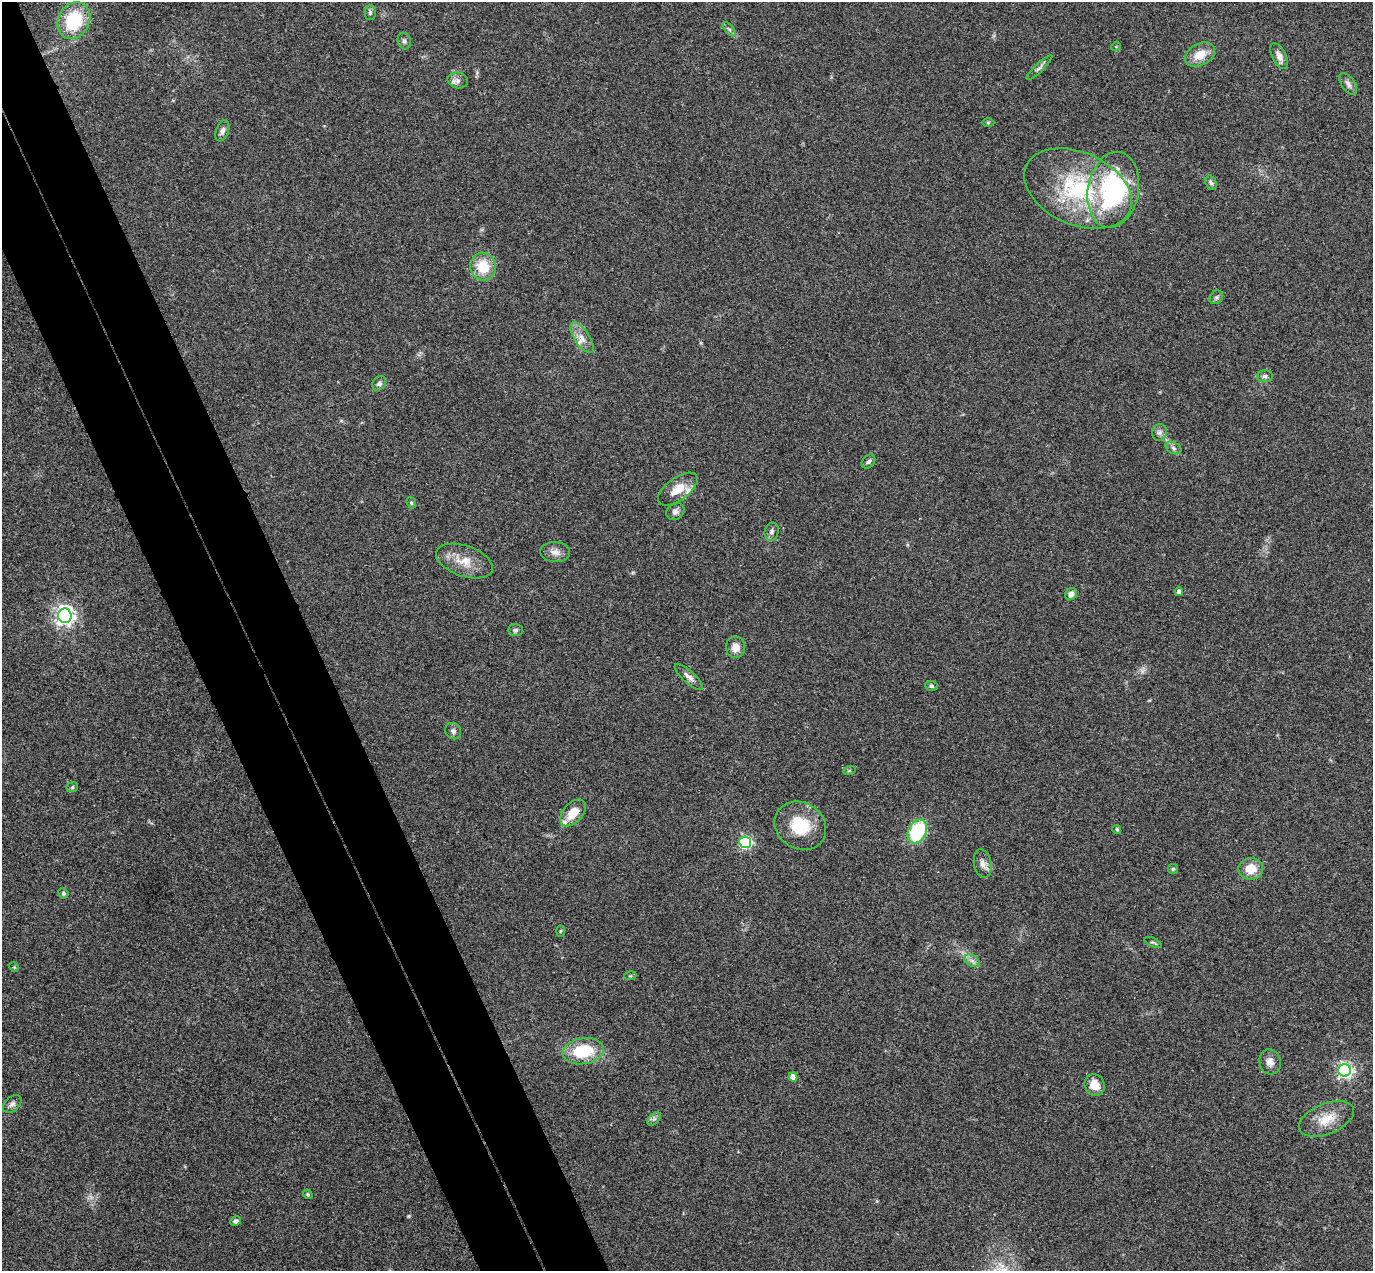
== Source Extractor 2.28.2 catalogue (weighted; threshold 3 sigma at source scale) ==
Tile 11 of 4 x 4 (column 3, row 3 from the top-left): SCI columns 2800-4170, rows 1573-2841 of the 5597 x 5556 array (HDU 1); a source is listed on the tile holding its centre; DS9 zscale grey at full resolution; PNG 1375 x 1273 px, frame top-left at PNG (2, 2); each listed source drawn as its Kron ellipse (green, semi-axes under 4 px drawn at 4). Shown black and unused: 8% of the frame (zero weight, under 3 of 4 exposures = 6% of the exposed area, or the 3 px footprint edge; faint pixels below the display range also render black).
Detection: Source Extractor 2.28.2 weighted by HDU 2 'WHT'; one run over the whole footprint, this tile lists its part. Background 0.0535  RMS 0.0051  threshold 0.023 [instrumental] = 3 sigma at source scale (4.5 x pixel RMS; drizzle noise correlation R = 1.50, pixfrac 1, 0.05/0.05 arcsec/px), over >= 5 px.
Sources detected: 67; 1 too faint to see at this stretch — neither listed nor drawn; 3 inside a brighter listed object's ellipse — not listed separately; the other 63 listed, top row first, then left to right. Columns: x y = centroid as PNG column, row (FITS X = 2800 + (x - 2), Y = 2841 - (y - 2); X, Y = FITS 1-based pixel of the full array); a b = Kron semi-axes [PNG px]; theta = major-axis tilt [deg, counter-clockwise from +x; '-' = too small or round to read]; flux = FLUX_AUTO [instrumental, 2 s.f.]
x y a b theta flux
370 13 7 5 -90 1.2
74 21 19 15 62 27
729 29 9 4 -48 1.1
404 41 8 6 -73 1.4
1116 46 5 3 - 0.39
1200 55 16 11 30 8.3
1279 56 14 7 -63 3.2
1039 68 17 4 44 1.6
458 81 10 8 -9 2.3
1348 84 12 6 -57 2.1
988 123 6 4 1 0.6
222 131 11 6 70 2
1211 183 7 5 -72 1.2
1078 189 56 36 -24 59
1113 190 38 25 80 76
483 267 14 13 - 14
1216 297 7 6 - 1.2
582 338 18 7 -55 4.3
1265 376 8 6 0 1.5
379 383 8 6 51 1.5
1159 432 8 7 - 1.8
1173 448 8 5 -28 1.5
868 462 8 5 46 1.2
678 489 23 11 36 8.6
411 503 6 4 -68 0.69
675 512 9 8 - 1.9
772 532 9 7 76 1.9
555 552 15 10 -5 3.5
464 561 30 15 -19 11
1179 592 4 4 - 2.2
1071 594 7 5 49 2.6
65 616 7 7 - 270
515 630 7 6 - 1.1
736 647 11 9 -90 4.8
689 677 18 6 -42 2.9
931 686 6 5 - 1.1
453 731 9 7 -50 1.6
849 771 6 4 19 0.62
72 787 6 4 24 0.79
573 813 16 9 48 8.6
800 826 27 23 -31 21
1117 829 4 4 - 0.87
917 831 12 9 62 36
745 842 6 6 - 78
983 864 14 8 -79 3.1
1173 869 5 5 - 0.76
1251 869 12 11 - 8.5
63 893 5 5 - 0.94
560 931 6 4 87 0.57
1153 942 9 3 -27 0.74
972 961 8 5 -31 1.8
14 967 5 4 - 0.49
630 976 6 4 16 0.65
583 1051 21 13 8 23
1270 1062 12 10 -74 3.5
1344 1070 6 6 - 140
793 1077 4 4 - 3.8
1095 1085 11 10 - 5.9
12 1104 11 7 42 1.9
654 1119 8 5 44 1.1
1326 1119 29 15 22 11
308 1194 5 4 - 0.67
236 1221 6 4 28 1.4